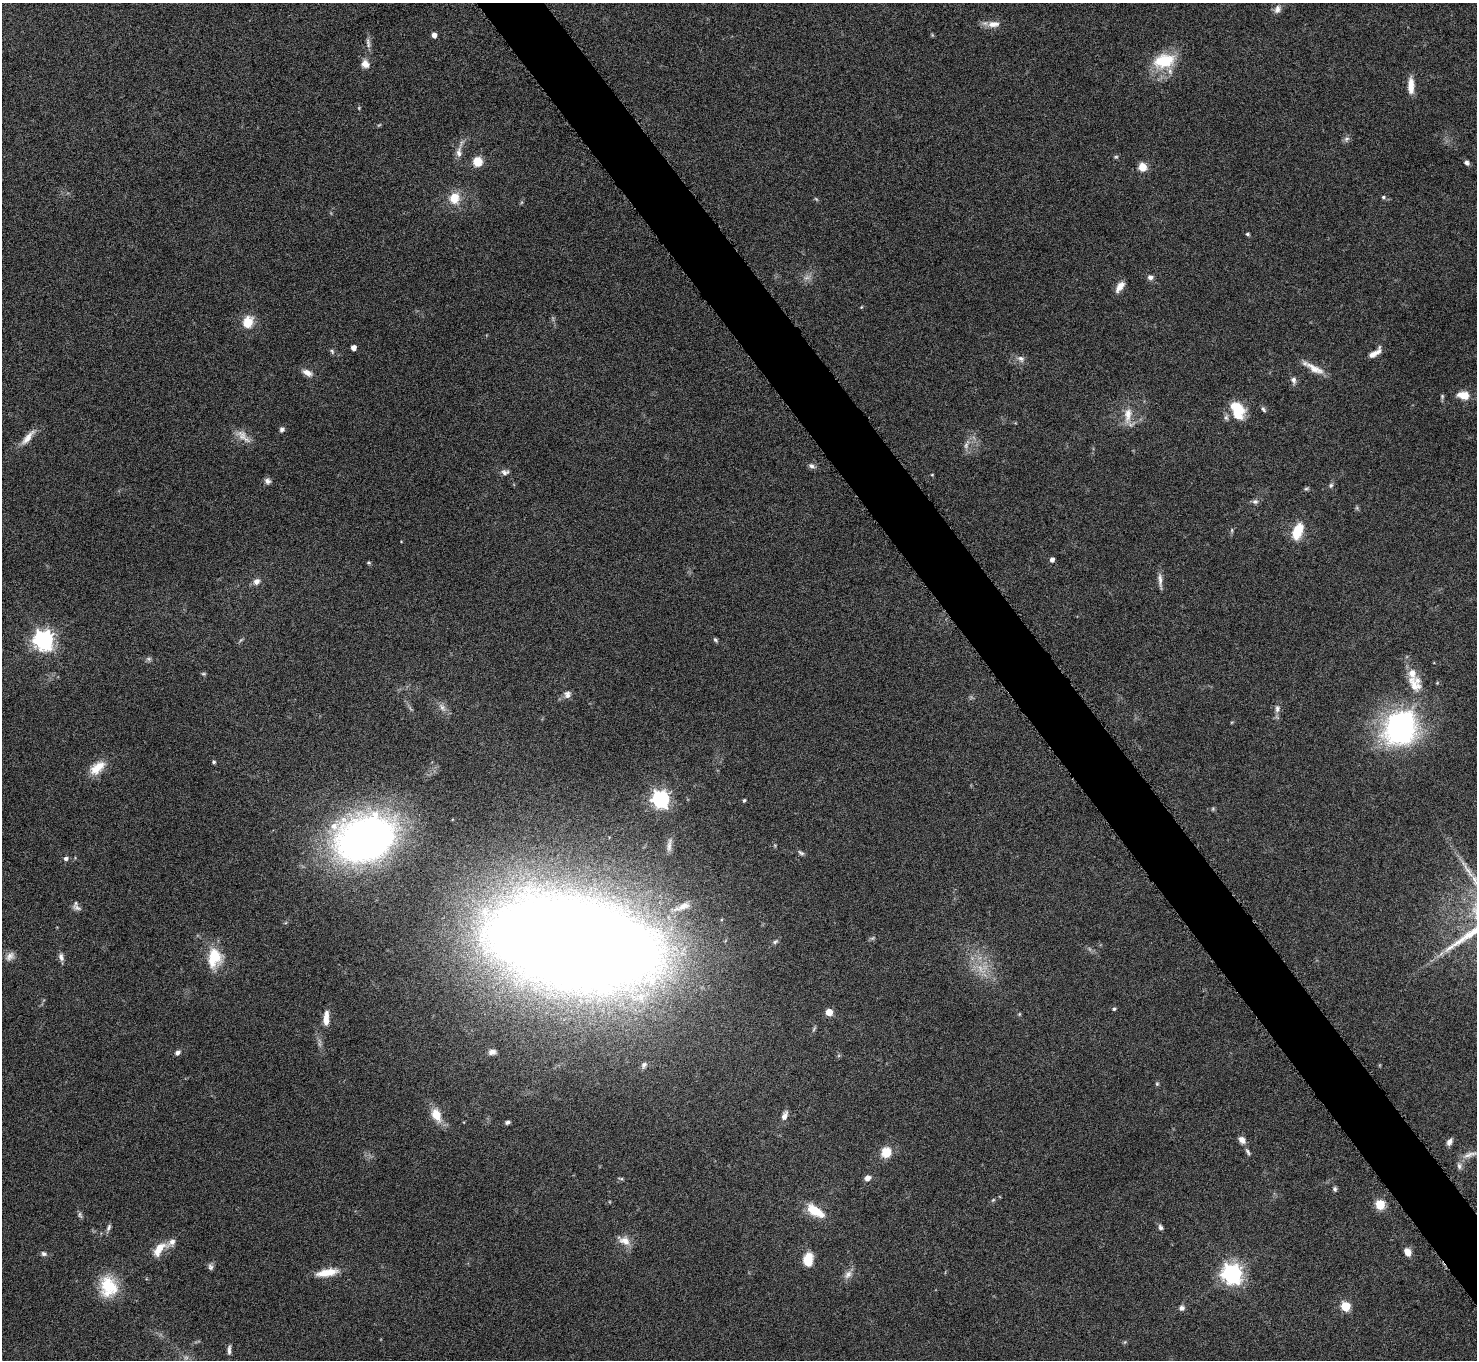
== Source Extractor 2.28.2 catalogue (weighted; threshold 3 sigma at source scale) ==
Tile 6 of 4 x 4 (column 2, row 2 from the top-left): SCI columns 1481-2955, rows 2886-4243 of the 5914 x 5909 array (HDU 1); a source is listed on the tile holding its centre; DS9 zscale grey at full resolution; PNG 1479 x 1362 px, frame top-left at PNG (2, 3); no overlay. Shown black and unused: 4% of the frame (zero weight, under 4 of 8 exposures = <1% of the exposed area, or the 3 px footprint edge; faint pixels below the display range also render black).
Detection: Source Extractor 2.28.2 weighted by HDU 2 'WHT'; one run over the whole footprint, this tile lists its part. Background 0.0778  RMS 0.0044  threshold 0.0181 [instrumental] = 3 sigma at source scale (4.09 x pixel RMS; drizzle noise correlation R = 1.36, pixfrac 0.8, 0.05/0.05 arcsec/px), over >= 5 px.
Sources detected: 125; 7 too faint to see at this stretch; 1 inside a brighter object's white glare — not listed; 4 inside a brighter listed object's ellipse — not listed separately; the other 113 listed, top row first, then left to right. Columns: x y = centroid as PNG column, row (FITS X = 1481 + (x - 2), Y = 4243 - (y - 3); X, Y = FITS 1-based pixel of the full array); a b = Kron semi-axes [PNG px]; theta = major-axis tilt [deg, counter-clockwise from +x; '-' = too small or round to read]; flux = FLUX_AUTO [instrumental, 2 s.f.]
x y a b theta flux
1277 9 12 8 63 2.3
993 24 18 9 4 3.6
434 35 4 4 - 2.6
368 43 16 5 -80 1.7
1164 61 30 19 13 16
365 64 10 9 - 3
1411 86 19 7 -89 5
1346 139 9 7 35 1.2
459 152 16 8 87 2.9
1116 157 6 5 - 0.59
478 162 10 9 - 6.1
1467 162 6 5 - 1.2
1142 167 7 7 - 5.9
1383 197 6 5 - 0.66
454 198 14 13 - 7.2
1248 234 4 3 - 0.69
1150 277 7 6 - 1.6
807 278 9 4 9 1.3
1120 286 14 7 54 3.3
861 307 4 4 - 0.38
248 322 13 11 71 7.4
353 348 4 4 - 2.9
332 351 8 5 -63 0.75
1375 353 16 6 37 3.4
1021 359 10 8 -33 1.9
1315 369 30 9 -28 5.3
307 373 13 7 -27 2.8
1293 380 9 7 -77 1.6
1463 395 12 8 -10 6.2
1442 396 6 5 - 0.65
1263 409 8 5 -59 0.84
1238 410 20 13 -70 13
1128 415 25 10 84 5.7
282 429 7 6 - 1
243 436 25 9 -42 4
28 438 25 8 50 4
966 445 14 7 70 2.2
811 466 9 6 -24 1.4
505 472 10 7 -3 1.5
932 475 4 3 - 0.34
267 481 8 7 - 1.5
1331 485 7 5 74 0.84
1306 488 8 4 9 0.65
1255 501 8 6 -8 1.2
1357 508 6 4 -72 0.61
1232 530 6 4 90 0.58
1298 531 19 10 70 9.7
1052 560 5 4 - 1.7
368 563 5 4 - 0.54
1160 580 23 5 -85 2.2
256 581 9 8 - 2.1
44 640 7 7 - 250
715 640 7 4 -45 0.72
204 674 6 4 -6 0.56
1414 685 25 14 -52 7.1
567 694 10 9 - 2
442 707 13 6 -52 2.1
1277 709 10 7 76 1.7
1400 728 43 37 57 77
214 762 5 4 - 0.65
97 768 23 13 40 7.4
661 799 7 7 - 170
744 800 5 3 - 0.57
1213 809 6 4 -73 0.49
367 840 63 48 14 190
669 845 22 6 82 2.5
801 853 10 5 -33 0.97
66 858 6 5 - 1.1
684 906 20 10 26 4.8
77 908 15 6 -21 1.6
775 942 9 5 35 0.98
573 943 90 42 -9 2300
10 956 14 9 49 2.5
214 956 23 17 -56 12
61 957 11 6 -74 1.7
1114 1009 5 4 - 0.75
829 1012 5 5 - 7.6
1019 1014 6 3 71 0.4
326 1018 18 6 87 4.1
492 1052 9 6 12 1.8
178 1053 7 5 38 1.4
644 1065 9 7 60 1.3
1157 1084 5 5 - 0.53
436 1115 15 10 -67 6.9
784 1116 11 6 69 2.3
507 1122 6 4 22 0.95
1242 1140 9 7 -51 2.5
1449 1142 9 6 60 1.8
886 1152 9 8 - 8.7
1248 1152 10 5 -61 1
1470 1154 25 7 16 3.6
1459 1166 9 7 -85 1.5
867 1178 7 6 - 2.1
1335 1189 6 5 - 0.86
993 1200 7 4 44 0.58
1380 1205 5 5 - 23
815 1211 21 9 -33 10
80 1215 10 5 -70 0.91
109 1227 11 5 66 1.1
1160 1227 7 5 -73 1.1
624 1241 18 10 -26 4
159 1249 22 10 49 6.5
1408 1252 9 7 -65 3.3
44 1254 7 6 - 1.1
808 1260 10 7 80 11
210 1267 8 7 - 1.2
327 1273 26 8 10 7.1
848 1274 13 8 47 2.4
1232 1274 8 7 - 240
108 1287 27 21 -81 15
1345 1307 5 5 - 24
1181 1308 7 6 - 1.5
229 1350 13 4 88 1.2